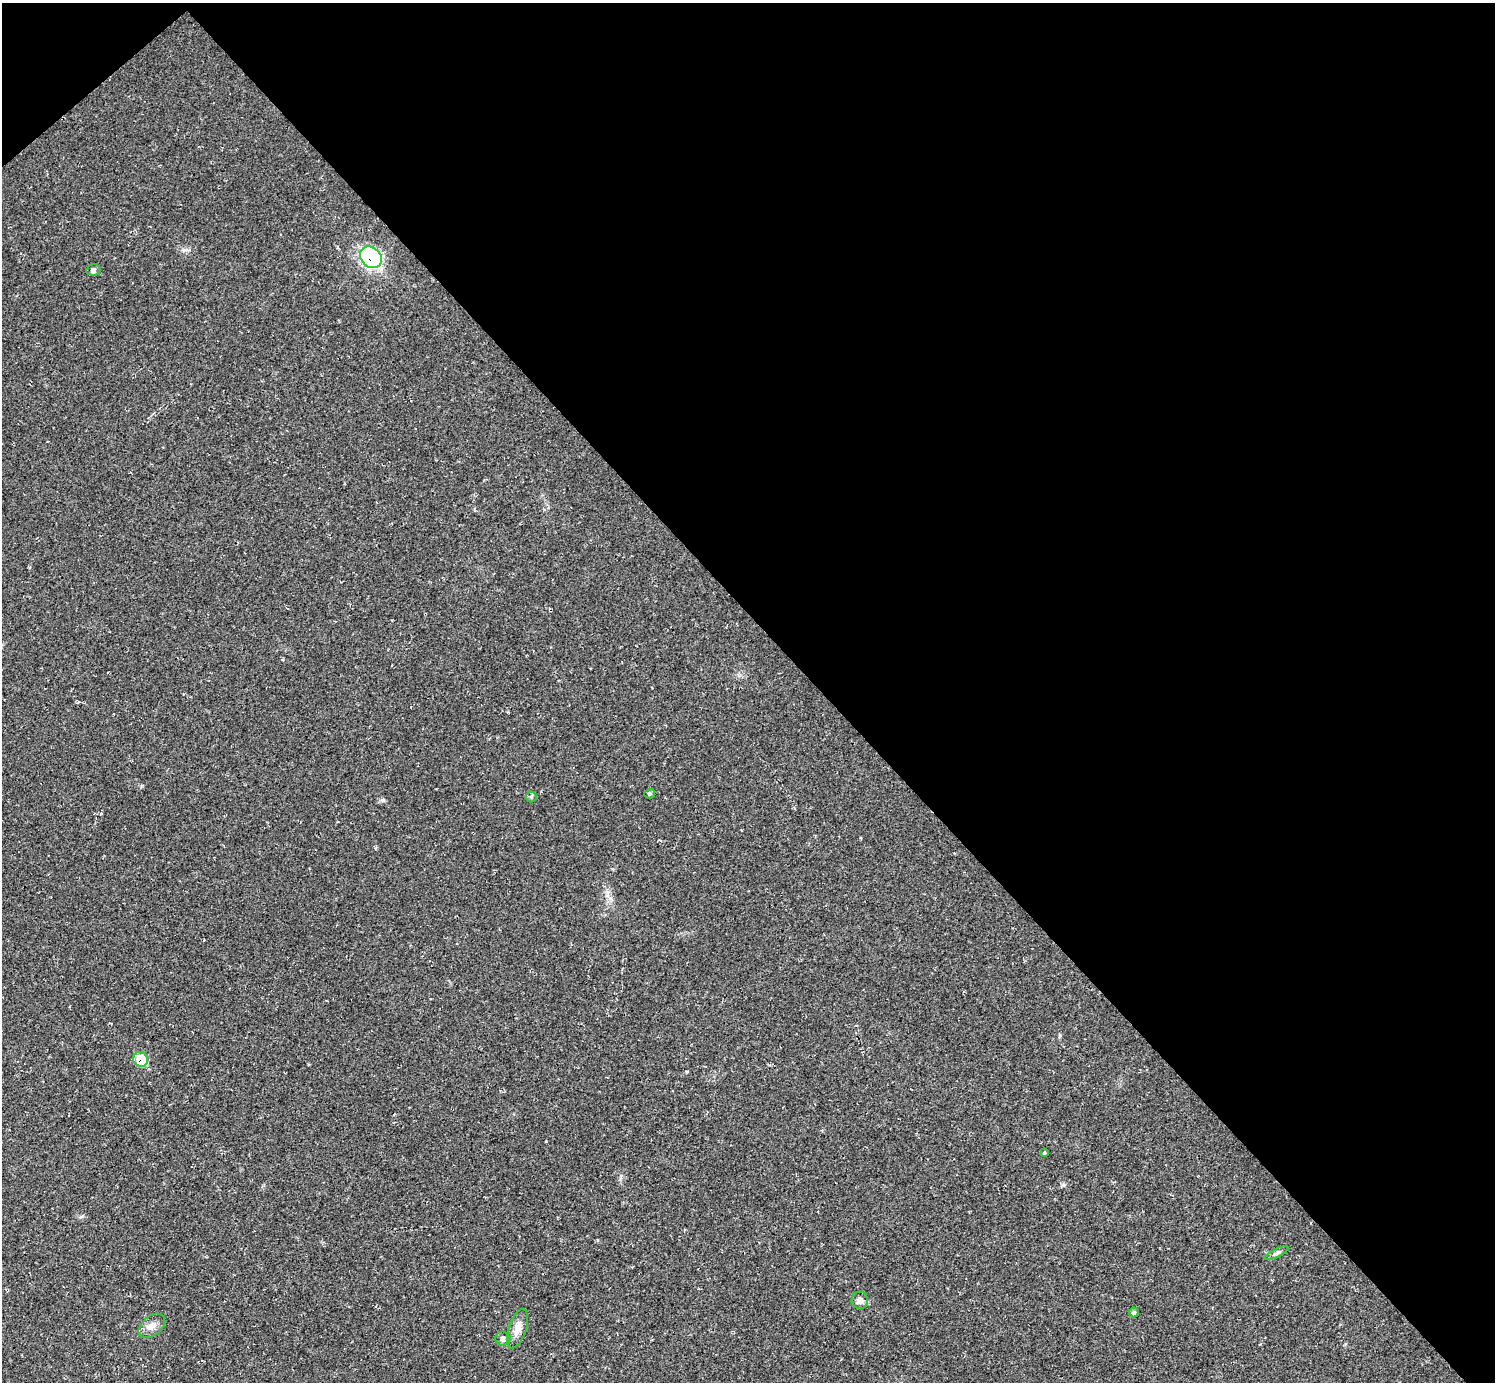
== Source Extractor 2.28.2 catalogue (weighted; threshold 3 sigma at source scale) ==
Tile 3 of 4 x 4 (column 3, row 1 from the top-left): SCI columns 2986-4478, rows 4435-5814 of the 5970 x 5968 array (HDU 1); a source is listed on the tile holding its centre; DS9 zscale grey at full resolution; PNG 1497 x 1384 px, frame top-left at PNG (2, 3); each listed source drawn as its Kron ellipse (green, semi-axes under 4 px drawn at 4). Shown black and unused: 46% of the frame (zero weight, under 2 of 3 exposures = <1% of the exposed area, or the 3 px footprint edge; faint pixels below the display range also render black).
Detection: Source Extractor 2.28.2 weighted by HDU 2 'WHT'; one run over the whole footprint, this tile lists its part. Background 0.0355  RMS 0.0063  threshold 0.0283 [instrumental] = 3 sigma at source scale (4.5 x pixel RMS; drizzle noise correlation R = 1.50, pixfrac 1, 0.05/0.05 arcsec/px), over >= 5 px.
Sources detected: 12; all 12 listed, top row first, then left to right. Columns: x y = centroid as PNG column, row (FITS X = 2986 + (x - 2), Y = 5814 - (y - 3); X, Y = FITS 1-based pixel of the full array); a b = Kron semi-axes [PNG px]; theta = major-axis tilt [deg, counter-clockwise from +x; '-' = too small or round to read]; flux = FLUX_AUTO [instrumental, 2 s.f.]
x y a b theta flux
371 257 12 9 -42 84
93 270 7 5 13 1.6
650 794 5 4 - 0.98
531 797 5 5 - 1
141 1059 7 7 - 17
1044 1153 3 3 - 1.9
1277 1253 13 4 24 1.7
860 1300 8 8 - 2.8
1134 1312 5 5 - 1.2
152 1326 15 9 39 4.5
517 1329 20 8 72 5.7
503 1339 7 7 - 1.9
Overlapping masked pixels (flux is a lower limit): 2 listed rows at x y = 371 257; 141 1059
Unlisted compact peaks at least as high as the median listed source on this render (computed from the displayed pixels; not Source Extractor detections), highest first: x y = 1063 1185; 610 898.